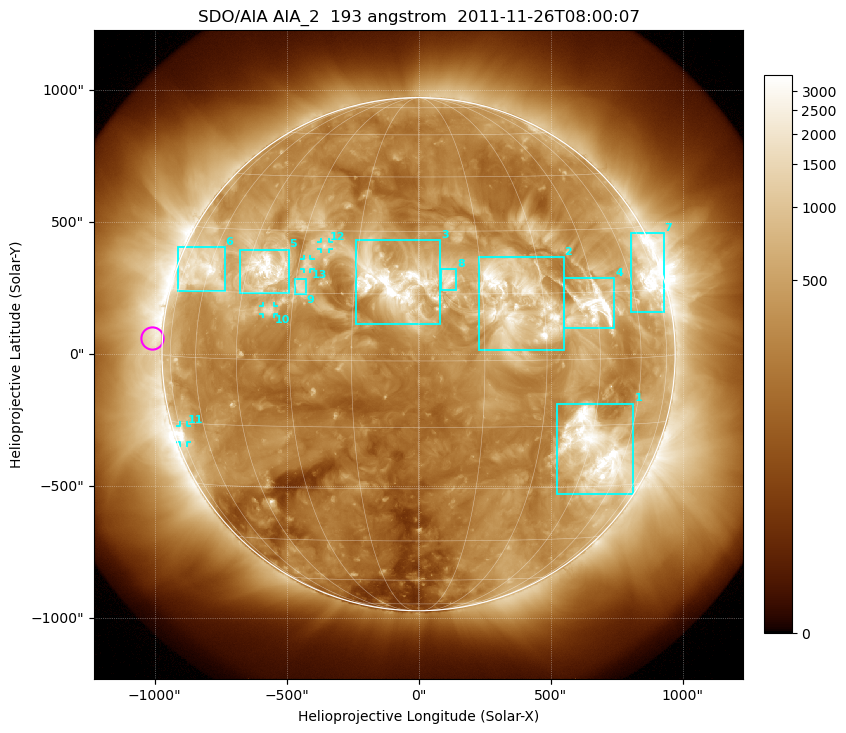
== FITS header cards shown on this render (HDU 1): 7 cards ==
TELESCOP= 'SDO/AIA'
INSTRUME= 'AIA_2'
WAVELNTH=                  193
WAVEUNIT= 'angstrom'
DATE-OBS= '2011-11-26T08:00:07.84'
CTYPE1  = 'HPLN-TAN'
CTYPE2  = 'HPLT-TAN'

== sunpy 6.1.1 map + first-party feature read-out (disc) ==
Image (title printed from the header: SDO/AIA AIA_2  193 angstrom  2011-11-26T08:00:07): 1024 x 1024 px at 2.4 arcsec/px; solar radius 972 arcsec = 405 px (full disc in frame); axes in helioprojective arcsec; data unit not stated in the header (colour bar unlabelled)
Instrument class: DISC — disc imager (sunpy class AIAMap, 193 A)
Bright regions (active regions / flare kernels): reference = the median radial profile (limb darkening/brightening removed); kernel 9 px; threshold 5 sigma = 884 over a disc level ~311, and >= 1.15x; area >= 12 px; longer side >= 10 px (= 24 arcsec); searched inside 0.97 R_sun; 13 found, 13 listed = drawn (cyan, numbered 1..; 4 of them under ~33 arcsec drawn as corner ticks so the feature stays visible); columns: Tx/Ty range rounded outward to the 5 arcsec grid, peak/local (2 s.f.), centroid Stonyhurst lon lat
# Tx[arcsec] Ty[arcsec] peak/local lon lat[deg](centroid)
1 520..815 -530..-185 14 +48 -21
2 230..550 15..370 11 +23 +13
3 -240..85 110..435 14 -6 +17
4 550..745 95..290 24 +44 +12
5 -680..-490 230..395 12 -39 +20
6 -915..-735 240..405 9.8 -63 +20
7 805..930 160..460 11 +70 +19
8 85..145 245..325 5.3 +7 +18
9 -470..-425 225..285 5.4 -28 +17
10 -590..-550 150..185 5.5 -36 +11
11 -905..-875 -335..-270 6.7 -73 -18
12 -370..-340 395..425 5.6 -24 +26
13 -435..-410 325..360 5.2 -28 +22
Off-limb structures (1.02-1.3 R_sun): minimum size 162 px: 2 found; the strongest spans PA ~40..130 deg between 1.02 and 1.3 R_sun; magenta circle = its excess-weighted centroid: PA ~85 deg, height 1.04 R_sun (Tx ~-1010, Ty ~60 arcsec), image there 2.4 x the reference